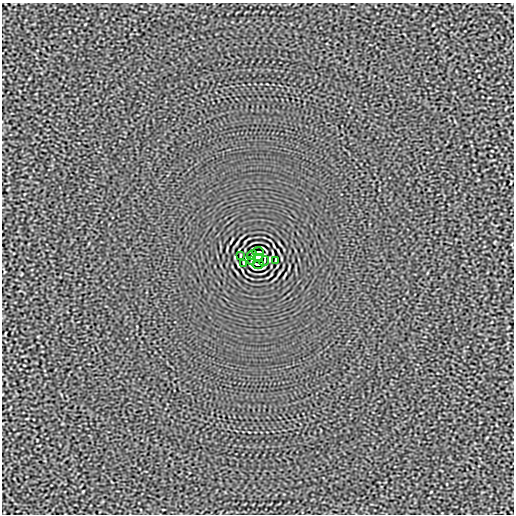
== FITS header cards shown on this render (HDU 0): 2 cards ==
NAXIS1  =                  512
NAXIS2  =                  512

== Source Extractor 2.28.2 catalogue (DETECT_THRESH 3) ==
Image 512 x 512 px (HDU 0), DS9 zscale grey, 1 PNG px = 1 image px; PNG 516 x 516 px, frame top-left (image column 1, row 512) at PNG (2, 3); each listed source drawn as its Kron ellipse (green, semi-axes under 4 px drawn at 4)
Background -3.44e-05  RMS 0.0015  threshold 0.00464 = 3 sigma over >= 5 px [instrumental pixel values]
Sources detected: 9; all 9 listed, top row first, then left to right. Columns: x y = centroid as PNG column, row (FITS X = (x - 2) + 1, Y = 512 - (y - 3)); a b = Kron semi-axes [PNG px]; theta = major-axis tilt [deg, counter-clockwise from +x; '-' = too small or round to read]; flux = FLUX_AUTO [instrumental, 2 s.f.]
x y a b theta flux
258 252 6 2 0 0.15
252 255 5 2 - 0.032
240 256 3 2 - 0.064
258 258 5 4 - 4
276 260 3 2 - 0.064
251 261 3 2 - 0.082
264 261 5 2 - 0.032
244 263 4 2 - 0.086
258 264 6 2 0 0.15